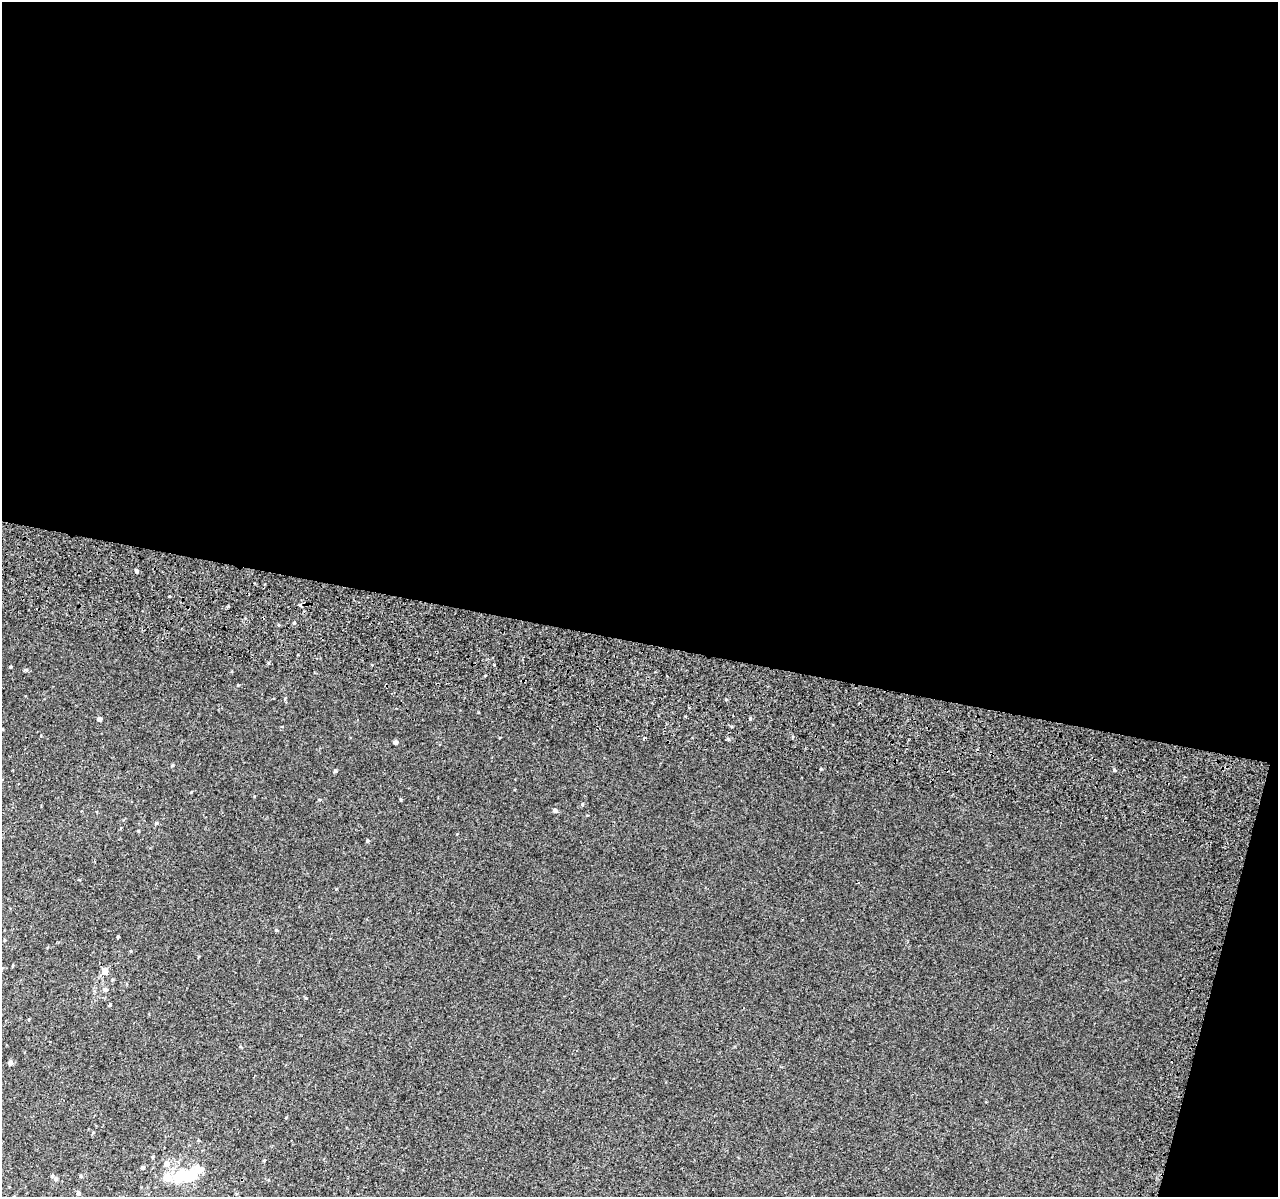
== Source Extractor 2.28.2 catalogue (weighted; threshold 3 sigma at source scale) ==
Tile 4 of 4 x 4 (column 4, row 1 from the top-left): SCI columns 3882-5157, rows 3915-5109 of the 5221 x 5500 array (HDU 1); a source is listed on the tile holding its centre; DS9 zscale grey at full resolution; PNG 1280 x 1199 px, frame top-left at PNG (2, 2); no overlay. Shown black and unused: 56% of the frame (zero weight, under 2 of 3 exposures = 6% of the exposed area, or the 3 px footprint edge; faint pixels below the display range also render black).
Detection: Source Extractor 2.28.2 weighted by HDU 2 'WHT'; one run over the whole footprint, this tile lists its part. Background 0.014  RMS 0.0065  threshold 0.0293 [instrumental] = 3 sigma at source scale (4.5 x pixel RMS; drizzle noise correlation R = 1.50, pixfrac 1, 0.0396/0.0396 arcsec/px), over >= 5 px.
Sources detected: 36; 3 inside a brighter object's white glare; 1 cosmic-ray / hot-pixel residue — not listed; the other 32 listed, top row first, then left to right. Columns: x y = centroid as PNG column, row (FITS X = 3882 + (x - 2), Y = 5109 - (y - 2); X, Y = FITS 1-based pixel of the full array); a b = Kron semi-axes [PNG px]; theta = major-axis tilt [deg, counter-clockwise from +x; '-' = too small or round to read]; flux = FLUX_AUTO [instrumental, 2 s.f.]
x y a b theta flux
136 571 4 4 - 1.4
300 605 3 3 - 6.4
294 623 4 4 - 0.74
11 667 3 3 - 0.59
26 670 6 4 -18 0.77
99 719 4 4 - 2.3
750 719 4 4 - 0.72
644 738 5 3 - 0.66
728 739 5 3 - 0.74
395 742 4 4 - 1.9
1114 770 4 4 - 0.66
335 771 4 4 - 1
555 811 5 4 - 1.8
156 823 5 4 - 0.8
138 831 4 3 - 0.52
368 840 4 4 - 0.78
276 930 5 4 - 0.61
118 937 3 2 - 0.68
131 951 4 3 - 0.43
105 971 6 5 - 5.8
112 980 5 3 - 0.6
106 989 8 4 0 1
110 1005 4 3 - 0.68
10 1062 6 5 - 1.4
166 1164 7 7 - 3.4
143 1167 4 4 - 0.91
200 1169 19 12 -1 5.1
183 1174 13 10 -45 19
81 1176 5 3 - 0.59
167 1177 13 12 - 6
56 1179 6 6 - 1.5
78 1193 5 4 - 1.1
Unlisted compact peaks at least as high as the median listed source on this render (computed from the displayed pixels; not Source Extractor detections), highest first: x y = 582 804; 401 800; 238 685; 306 998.